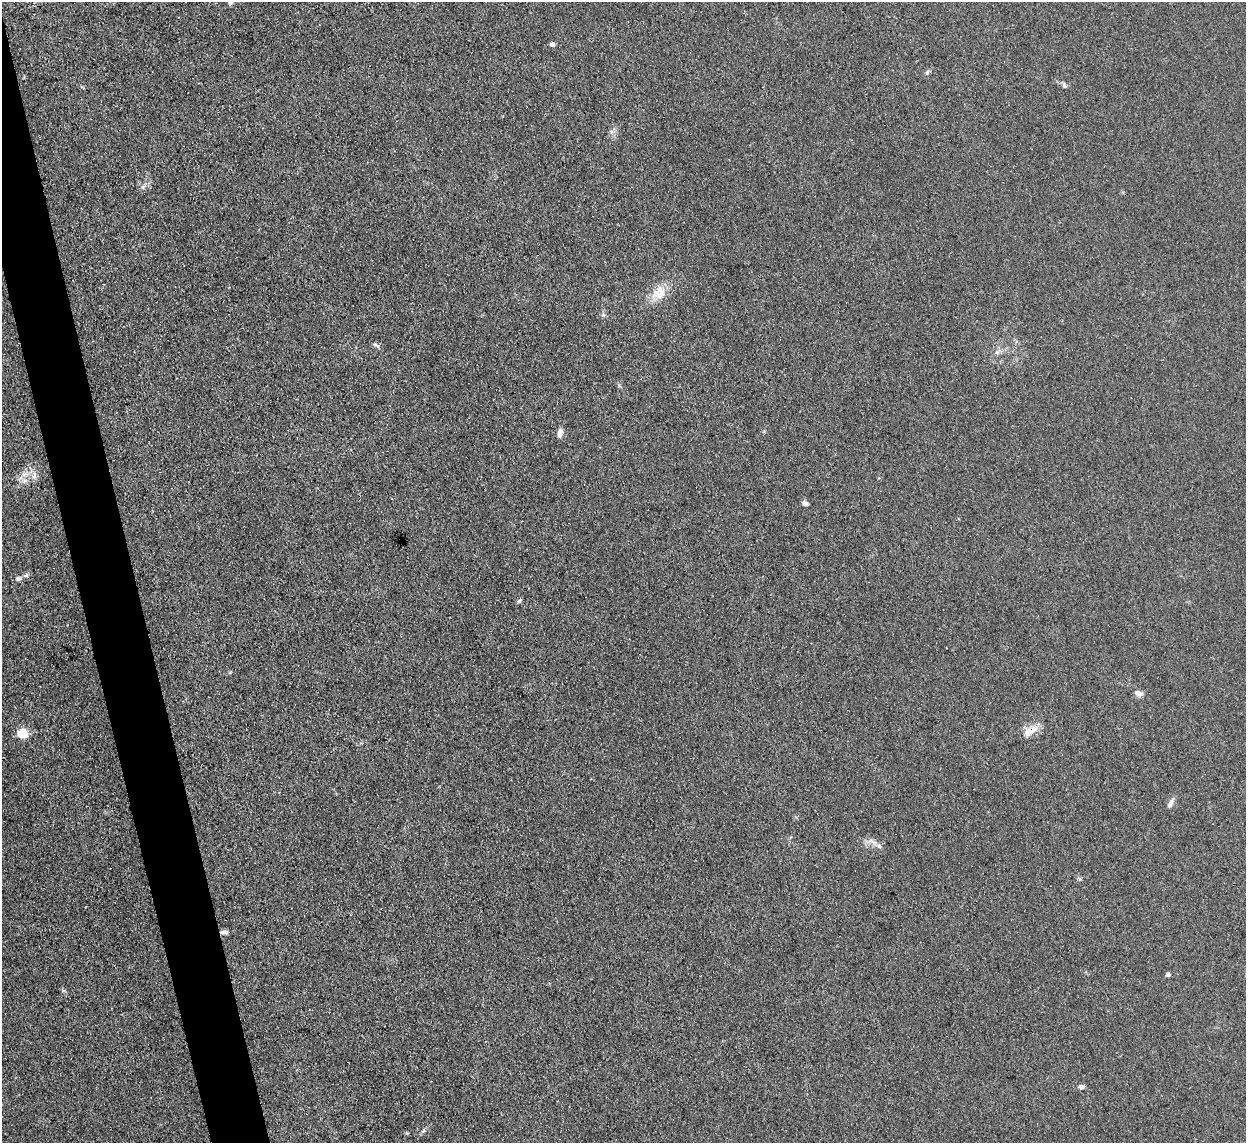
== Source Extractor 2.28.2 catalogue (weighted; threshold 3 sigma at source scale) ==
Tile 11 of 4 x 4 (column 3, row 3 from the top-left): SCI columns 2489-3732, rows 1397-2537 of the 4977 x 4957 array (HDU 1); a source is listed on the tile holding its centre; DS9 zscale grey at full resolution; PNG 1248 x 1145 px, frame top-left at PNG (2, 2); no overlay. Shown black and unused: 4% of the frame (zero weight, under 3 of 4 exposures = <1% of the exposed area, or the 3 px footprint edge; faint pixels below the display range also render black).
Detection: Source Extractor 2.28.2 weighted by HDU 2 'WHT'; one run over the whole footprint, this tile lists its part. Background 0.0975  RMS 0.0072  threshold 0.0325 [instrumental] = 3 sigma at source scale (4.5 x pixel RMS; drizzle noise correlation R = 1.50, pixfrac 1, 0.05/0.05 arcsec/px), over >= 5 px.
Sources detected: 25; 1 inside a brighter listed object's ellipse — not listed separately; the other 24 listed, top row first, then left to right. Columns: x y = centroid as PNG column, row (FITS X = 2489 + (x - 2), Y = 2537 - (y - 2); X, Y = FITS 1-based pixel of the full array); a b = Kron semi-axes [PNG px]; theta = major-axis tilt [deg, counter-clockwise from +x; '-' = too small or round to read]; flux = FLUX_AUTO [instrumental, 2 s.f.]
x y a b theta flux
230 2 7 6 - 1.8
552 44 5 4 - 3.2
927 72 7 5 68 1.5
1064 86 8 5 -60 1.5
660 291 21 11 -72 10
603 315 5 5 - 1.2
376 345 11 5 -34 1.9
997 352 7 4 0 1.6
560 433 12 6 80 3.3
24 474 8 5 44 2.8
34 475 12 8 77 4.3
805 503 6 6 - 2.3
26 575 8 5 16 1.9
18 578 7 6 - 1.8
519 601 8 4 45 1.2
1139 693 12 7 -24 3.3
1028 732 14 10 52 6.5
22 733 5 5 - 45
1170 803 14 6 67 2.9
879 846 8 5 -66 2
224 932 11 5 3 2.2
1168 974 4 4 - 3.1
1081 1087 6 5 - 2.1
424 1130 7 4 71 1.1
Overlapping masked pixels (flux is a lower limit): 2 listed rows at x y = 1028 732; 224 932
Isophote crosses this tile's border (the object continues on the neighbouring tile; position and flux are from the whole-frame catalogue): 1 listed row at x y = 230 2